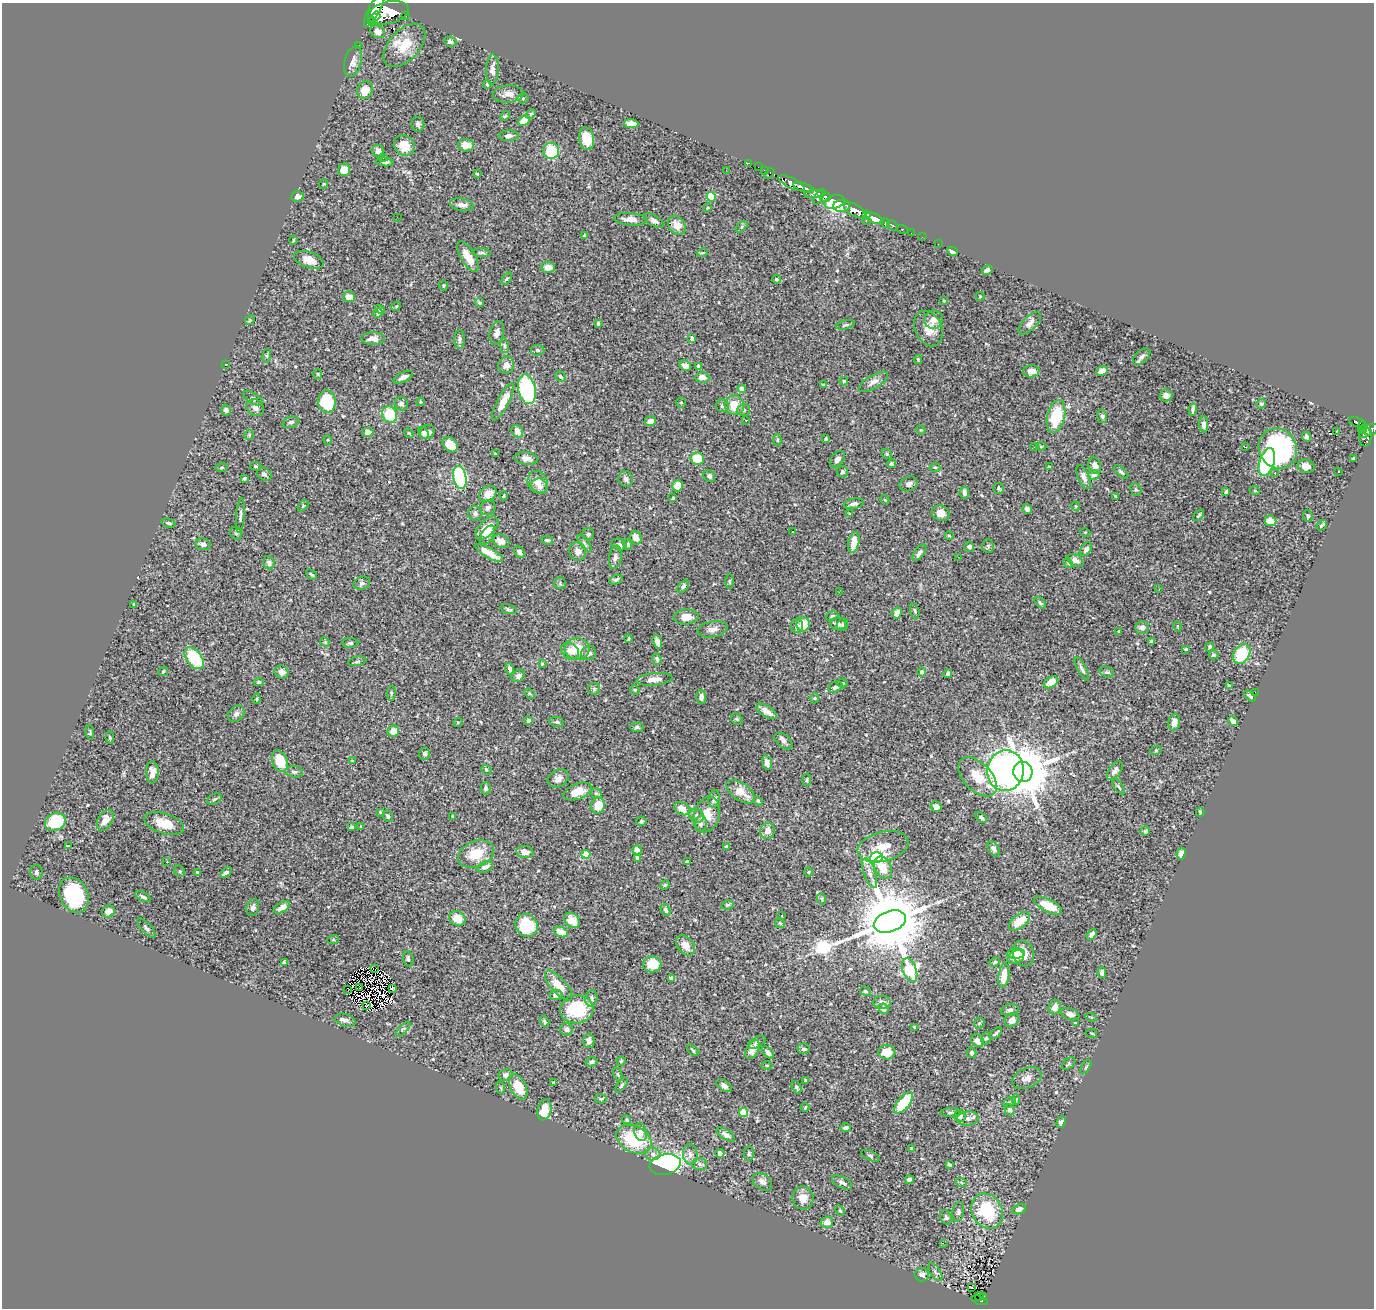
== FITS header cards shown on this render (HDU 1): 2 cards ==
NAXIS1  =                 1372
NAXIS2  =                 1306

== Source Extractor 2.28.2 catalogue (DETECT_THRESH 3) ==
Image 1372 x 1306 px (HDU 1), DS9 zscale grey, 1 PNG px = 1 image px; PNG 1376 x 1310 px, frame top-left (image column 1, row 1306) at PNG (2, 3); each listed source drawn as its Kron ellipse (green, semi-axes under 4 px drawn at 4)
Background 1.27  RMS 0.022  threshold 0.0657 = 3 sigma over >= 5 px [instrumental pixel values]
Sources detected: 544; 2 with non-positive FLUX_AUTO (blend fragments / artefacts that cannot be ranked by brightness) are neither listed nor drawn; of the other 542, the 500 brightest by FLUX_AUTO listed and drawn (42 fainter detections omitted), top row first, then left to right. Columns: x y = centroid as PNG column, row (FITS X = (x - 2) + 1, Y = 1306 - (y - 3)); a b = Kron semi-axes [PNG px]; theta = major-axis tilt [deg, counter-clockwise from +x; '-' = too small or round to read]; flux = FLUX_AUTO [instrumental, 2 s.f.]
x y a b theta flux
374 9 20 5 62 5100
388 13 21 11 13 8500
376 16 4 3 - 1100
405 16 3 3 - 120
372 21 4 4 - 380
378 32 8 6 -31 13
450 42 6 5 - 5.6
358 45 2 2 - 14
404 45 26 15 47 35
353 61 16 8 76 8.8
492 69 15 6 88 9.2
487 85 4 3 - 1.9
365 90 9 7 70 21
508 94 15 8 4 11
523 98 5 5 - 2.3
531 114 5 4 - 1.9
505 116 6 3 43 1.7
524 121 6 5 - 15
418 124 7 6 - 3.9
631 124 7 4 -2 14
509 136 10 5 1 5.3
587 139 11 7 -79 26
466 145 8 6 -4 15
404 146 11 9 -38 19
378 151 6 5 - 7.7
551 151 8 8 - 52
384 157 4 4 - 1.7
385 162 9 4 -4 3.9
749 163 3 2 - 32
758 167 2 2 - 13
344 170 6 6 - 18
726 170 2 2 - 2
764 170 3 2 - 33
769 173 6 3 52 60
477 174 4 3 - 1.7
792 183 14 5 -27 2200
323 184 5 3 - 1.2
804 188 11 4 -18 1900
814 194 9 4 2 680
297 196 6 5 - 5.4
711 197 5 4 - 56
819 197 9 3 58 620
826 197 5 5 - 800
835 202 10 6 16 1200
462 205 12 6 -9 8.5
842 206 8 6 4 1500
707 208 3 3 - 1.4
855 210 13 5 -30 4100
867 215 4 4 - 730
397 217 2 2 - 30
874 218 10 4 -24 1700
630 219 16 6 -4 12
654 221 11 5 -28 5.4
866 221 3 2 - 43
885 223 5 4 - 500
677 225 10 8 -52 12
893 225 6 3 -46 190
742 227 7 4 44 2.2
902 229 6 3 -20 79
911 233 2 2 - 12
584 236 3 3 - 2.9
922 237 2 2 - 8.3
293 240 4 3 - 1.2
938 244 2 2 - 11
952 251 5 3 - 7.4
481 253 9 4 -2 3.2
702 253 5 3 - 1.6
468 257 17 7 -60 18
309 260 15 8 -18 15
548 267 7 5 -4 12
987 270 5 4 - 4.9
507 278 7 4 57 1.7
776 279 4 4 - 3.1
443 285 5 4 - 2
980 296 4 4 - 1.4
349 297 6 5 - 14
944 301 4 3 - 1.3
480 303 4 3 - 2.4
396 306 5 4 - 1.6
380 309 5 3 - 3.6
378 313 5 4 - 5
250 320 5 4 - 1.5
934 320 9 9 - 11
1030 323 14 6 44 7.9
598 324 4 3 - 2.2
845 325 9 4 13 2.8
928 328 18 13 -66 20
497 333 12 7 75 9
692 338 4 4 - 12
373 339 12 6 -1 9.1
459 339 9 5 88 4.1
504 346 7 3 -81 2.4
538 350 7 5 -6 3.1
267 356 7 3 81 1.9
1142 357 10 6 43 5
918 360 4 4 - 1.5
225 364 3 2 - 3.8
506 365 8 8 - 11
685 366 6 5 - 5.7
698 366 4 3 - 3.8
1031 371 8 6 2 12
1102 371 6 4 24 12
318 374 5 4 - 1.7
560 376 6 4 -47 3
403 377 10 4 26 6.3
702 377 7 5 -2 7.7
844 381 4 4 - 1.8
873 382 16 6 31 8.2
823 385 3 3 - 1.7
527 389 15 8 -78 160
742 389 4 4 - 9.6
1166 395 6 6 - 8.4
253 398 11 5 -32 3.6
327 402 11 8 -85 74
420 402 4 3 - 1.3
503 402 20 6 62 21
681 403 5 4 - 1.8
401 404 7 6 - 4.7
1261 404 5 4 - 2.5
734 405 10 9 - 27
722 406 6 6 - 4.2
255 408 9 7 -42 8.4
1193 409 6 3 82 4.2
226 410 5 5 - 3.5
744 410 6 5 - 3.6
390 414 8 7 - 48
1102 416 7 5 -76 2.6
1056 417 17 9 78 63
746 420 3 2 - 6.2
650 421 6 4 17 7.1
291 422 8 5 18 3.8
1357 422 9 4 -20 270
1204 424 8 4 -86 7.7
1363 425 4 3 - 220
1363 429 4 3 - 110
921 430 5 4 - 1.3
1371 430 8 5 20 730
517 431 7 5 -55 9.1
368 432 5 4 - 6.4
427 432 7 7 - 6.9
1336 432 2 2 - 280
409 433 5 4 - 1.8
423 433 6 5 - 4.3
1365 433 6 2 16 350
249 435 5 5 - 1.9
1306 437 5 4 - 4.6
1365 437 10 6 -88 510
826 439 3 3 - 2.2
328 440 4 4 - 1.5
777 440 6 4 -84 2.1
450 445 9 6 -44 29
1034 447 3 2 - 3.1
1041 447 5 3 - 1.5
1245 447 3 2 - 2
1278 448 21 19 -60 250
496 454 3 3 - 1.8
887 454 6 4 -45 2.2
526 458 12 6 -6 8.7
697 459 7 6 - 30
837 459 9 6 50 5.3
1353 459 3 3 - 2.3
1267 462 14 7 71 160
891 464 5 4 - 2.7
256 466 5 4 - 2
1049 466 4 2 - 1.4
1095 466 8 6 -70 8.5
1306 466 8 6 -12 10
935 467 5 3 - 1.6
222 468 6 3 9 1.6
842 472 6 5 - 3.2
1121 472 8 4 -42 2.9
1338 472 3 3 - 2.4
1275 473 3 3 - 1.9
264 474 7 6 - 4.1
1094 475 5 5 - 5
709 476 6 5 - 3.7
1084 477 13 5 -67 7.3
460 478 12 6 -78 160
244 479 3 3 - 2
626 479 8 7 - 4.9
538 482 11 9 -62 14
909 484 9 7 24 4.9
539 486 8 7 - 8.2
678 486 5 5 - 19
998 488 5 5 - 2.3
1136 489 6 5 - 2.7
1255 491 5 3 - 1.4
1226 492 4 3 - 2.2
964 493 6 4 -82 5.9
488 494 9 7 37 18
504 496 5 3 - 1.5
1115 496 3 3 - 1.6
673 498 3 3 - 1.8
885 500 5 3 - 1.2
854 504 10 5 10 4.5
303 506 6 4 47 1.7
1076 506 5 4 - 1.8
488 508 8 7 - 5.5
1027 509 5 4 - 3.3
475 513 7 7 - 4.6
941 513 9 7 -26 12
849 514 3 3 - 1.2
1199 515 7 2 49 1.8
240 516 17 4 86 4.2
1308 516 6 4 -83 2.6
1270 521 6 5 - 18
168 523 7 4 -16 2.5
1322 525 6 2 41 1.9
487 528 14 7 45 24
793 531 3 2 - 2.4
1085 532 5 3 - 1.4
236 533 7 5 -60 2.9
588 534 6 6 - 2.4
487 535 11 6 59 8
949 536 4 3 - 1.6
636 538 7 5 -71 8.9
547 540 6 4 -9 2.3
501 541 9 6 -24 11
854 542 11 5 79 17
584 543 10 4 -50 2.9
203 544 8 5 -15 5.3
627 544 5 4 - 1.9
619 545 8 5 -21 3.4
988 546 7 5 -87 2.8
969 547 5 5 - 4.9
1086 549 7 5 55 6.3
578 551 9 8 - 9.4
519 552 7 4 -57 4.4
489 553 16 5 -30 25
919 553 9 5 53 5.2
615 557 12 6 81 5.3
958 557 3 2 - 2.8
1075 560 8 6 -30 8.9
269 563 7 5 -68 5.3
1068 563 5 4 - 1.8
312 574 6 3 -40 1.8
616 580 7 4 23 3.1
729 581 7 3 -89 1.6
362 583 8 6 20 3.8
560 583 5 5 - 2.4
683 586 7 4 48 2.8
1159 589 3 2 - 2.5
839 592 2 2 - 2.1
1040 603 7 4 -46 2.3
134 604 4 3 - 1.6
508 609 8 4 -17 2.8
915 611 7 4 -75 2.7
897 613 6 4 63 13
832 616 6 4 16 2.3
686 617 12 7 3 17
803 624 7 6 - 27
838 624 8 6 -8 4.7
842 625 6 5 - 2.9
797 626 7 6 - 5.4
1177 626 5 3 - 1.2
1142 628 7 6 - 7.8
713 629 15 8 10 9.4
1119 631 3 2 - 1.3
628 639 4 3 - 1.8
1151 641 4 3 - 2.4
325 642 5 4 - 1.6
657 642 7 4 -73 11
350 643 8 5 0 2.8
1210 647 5 4 - 3.3
577 649 12 10 -6 28
1186 649 4 3 - 1.7
570 651 10 7 -37 11
589 653 7 7 - 6.2
1242 654 10 8 56 58
1213 655 5 4 - 2.4
194 658 12 7 -53 71
657 659 6 4 -73 3.4
357 661 9 4 11 2.5
542 664 4 4 - 1.3
510 669 6 4 -73 4.2
1082 669 13 4 -61 4.4
163 671 5 3 - 2.1
282 672 7 6 - 9.3
922 672 5 4 - 4
1107 672 7 5 -18 2.8
948 673 4 3 - 2.9
518 676 7 5 35 5.9
654 679 18 6 7 12
259 682 5 4 - 2.3
1051 682 8 5 32 23
843 683 5 4 - 1.7
1229 685 4 2 - 1.4
835 687 7 5 31 5.6
594 689 6 5 - 2.5
635 690 5 4 - 1.6
1255 692 2 2 - 29
391 693 7 3 83 2.2
530 693 6 4 -42 1.8
1250 696 7 2 -38 2.5
701 697 7 5 -88 6.5
815 698 5 3 - 1.4
257 699 5 3 - 1.5
767 711 11 5 -32 12
236 714 9 7 45 5.8
737 719 6 5 - 2.1
528 720 4 4 - 3.9
1233 721 5 4 - 7.8
458 722 5 3 - 1.2
557 722 7 5 -10 3.4
1174 722 8 6 82 10
637 727 7 4 0 2.9
393 731 6 5 - 16
90 732 7 4 -84 2.1
110 738 6 4 -81 2.3
784 741 10 6 -42 5.7
1156 750 6 3 18 1.4
425 754 6 5 - 3
280 761 11 7 -69 39
352 761 3 3 - 1.6
767 763 7 4 -74 8.7
486 770 5 4 - 2
1005 771 20 18 83 400
1115 771 11 5 53 6.4
152 772 11 6 -89 11
294 772 9 5 -7 4
1023 772 10 9 - 9200
978 777 24 14 -46 30
558 778 11 8 29 8.6
807 780 6 3 82 1.6
1119 787 9 3 -54 2
486 788 6 5 - 3.6
578 791 15 7 21 17
741 792 16 8 -36 22
596 793 6 4 -26 2.5
215 799 8 5 27 2.9
714 799 9 5 82 4.8
758 801 5 3 - 1.4
598 805 8 6 74 24
936 807 6 5 - 7.1
682 809 8 6 -32 14
380 812 4 3 - 1.6
1200 812 4 3 - 2.3
707 815 18 13 74 22
388 816 6 4 -65 3
452 816 3 2 - 1.4
697 816 7 6 - 4.5
981 817 6 4 -39 2.5
105 820 11 7 58 15
641 821 5 5 - 2.5
55 822 11 8 26 68
164 824 20 10 -17 27
700 824 7 6 - 5.1
352 827 4 3 - 2.2
361 827 3 2 - 1.5
767 831 8 7 - 11
1145 831 5 4 - 3.2
69 845 3 3 - 27
727 846 4 3 - 2.5
883 847 26 15 14 28
994 849 8 5 -58 6.8
637 850 5 4 - 9.9
525 852 8 6 -6 10
476 854 18 12 22 37
586 854 4 4 - 42
1181 854 6 4 73 5.9
638 858 4 4 - 13
876 858 6 5 - 330
167 862 2 2 - 3.2
687 862 4 3 - 1.9
485 867 8 5 18 7.6
883 868 11 8 -63 22
180 871 6 5 - 2.5
36 872 7 6 - 3.4
197 872 4 4 - 2.1
226 872 6 4 35 5.7
808 872 5 3 - 1.2
870 873 15 6 -71 7.6
665 885 5 4 - 1.8
74 895 18 14 -66 110
143 897 8 4 -27 4.1
822 899 6 3 -72 1.3
727 905 6 4 10 2.5
1048 906 15 6 -27 25
253 907 8 6 72 5.1
282 907 9 5 30 9.1
665 910 6 4 -65 4
108 911 7 5 29 10
781 916 3 2 - 3.7
457 918 8 7 - 20
572 920 9 6 -44 12
890 921 16 10 20 17000
1019 921 12 6 38 29
780 923 5 4 - 1.8
527 925 12 10 -54 57
146 928 12 5 -49 3.9
561 932 7 5 -25 20
1092 934 6 4 53 8.1
333 940 6 4 19 1.8
686 945 11 8 -49 12
1016 953 9 5 4 9
1023 953 13 10 -71 18
1016 957 9 6 27 9.9
408 959 8 5 -75 3.3
995 962 5 3 - 1.8
284 963 4 3 - 6.1
652 964 9 8 - 26
375 969 2 2 - 2.9
910 970 12 7 -71 200
1102 972 6 4 -86 4.5
1004 976 12 5 82 22
671 978 4 3 - 8.7
558 986 19 7 -49 25
359 988 2 2 - 1.4
392 988 4 3 - 2
348 990 2 2 - 1.3
865 991 6 4 -31 2.2
556 995 7 5 3 5.7
591 998 8 6 79 4.1
882 1002 9 6 1 7
367 1005 3 2 - 2.7
1055 1007 7 6 - 8.9
577 1009 17 14 6 81
883 1009 5 5 - 6
1010 1010 8 6 13 4.7
1070 1014 10 5 -17 7.1
1091 1017 5 3 - 1.5
345 1020 10 6 -16 5.6
1012 1020 8 6 46 10
544 1022 6 3 -56 2.5
979 1023 6 5 - 2.2
1075 1023 3 3 - 2.4
914 1027 3 2 - 1.2
403 1029 10 4 47 3
566 1029 6 6 - 7.5
996 1033 7 3 39 2.6
1092 1034 5 3 - 1.3
986 1038 6 5 - 2.5
589 1041 7 5 -88 7.8
977 1041 7 5 -45 13
757 1042 10 5 30 3.6
804 1049 6 5 - 3.5
693 1050 7 2 -50 2.1
753 1050 10 6 59 11
768 1052 7 4 -50 6.3
887 1052 8 7 - 24
972 1053 5 4 - 2.4
621 1061 4 3 - 1.7
592 1062 6 4 11 3.5
1069 1063 7 5 38 2.3
767 1065 5 3 - 1.7
1086 1067 7 3 57 1.6
618 1074 7 4 -70 2.2
506 1075 7 5 24 4.8
1027 1078 15 10 22 9.7
806 1081 3 3 - 2.1
553 1083 3 3 - 2
621 1085 8 4 50 2.6
724 1086 8 5 -35 5.5
518 1087 13 7 -64 31
797 1087 7 4 -62 2.7
501 1088 6 4 -70 2.2
601 1099 6 4 2 2.6
1016 1099 5 4 - 1.9
1009 1102 7 4 27 2.6
904 1103 13 6 52 68
805 1108 4 3 - 1.4
544 1110 10 7 81 25
1010 1110 5 5 - 6.1
951 1112 10 3 2 2.6
744 1113 4 4 - 47
960 1116 6 5 - 5.1
968 1118 11 7 6 6.5
627 1120 4 4 - 2.1
1061 1122 6 4 64 3.7
846 1128 5 4 - 3.9
641 1132 9 6 -77 6
726 1135 10 4 -34 6.1
634 1139 18 13 -27 83
911 1148 3 2 - 1.3
720 1153 4 4 - 4.8
749 1153 7 5 90 3.4
653 1154 7 6 - 5
690 1154 10 7 -81 8.1
870 1156 10 4 -24 2.5
665 1164 16 10 12 310
700 1164 7 6 - 4.9
949 1164 4 3 - 1.8
909 1179 4 4 - 4.7
762 1182 11 7 -34 8.3
961 1182 6 3 -19 1.9
842 1183 11 5 -28 5.7
803 1198 11 10 - 14
1019 1209 7 4 26 7.4
840 1211 6 4 -62 1.7
987 1211 18 15 -60 85
958 1212 10 5 81 4
946 1217 7 5 -69 3
827 1222 6 5 - 11
943 1243 3 2 - 2.2
935 1272 10 5 -56 3.8
922 1275 7 6 - 5.4
971 1288 3 2 - 5.8
984 1296 3 2 - 25
979 1297 4 2 - 19
980 1300 8 3 -17 110
At the frame edge (FLAGS 8, measured only in part): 2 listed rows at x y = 374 9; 1371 430
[42 fainter detections neither listed nor drawn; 2 non-positive-flux detections neither listed nor drawn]